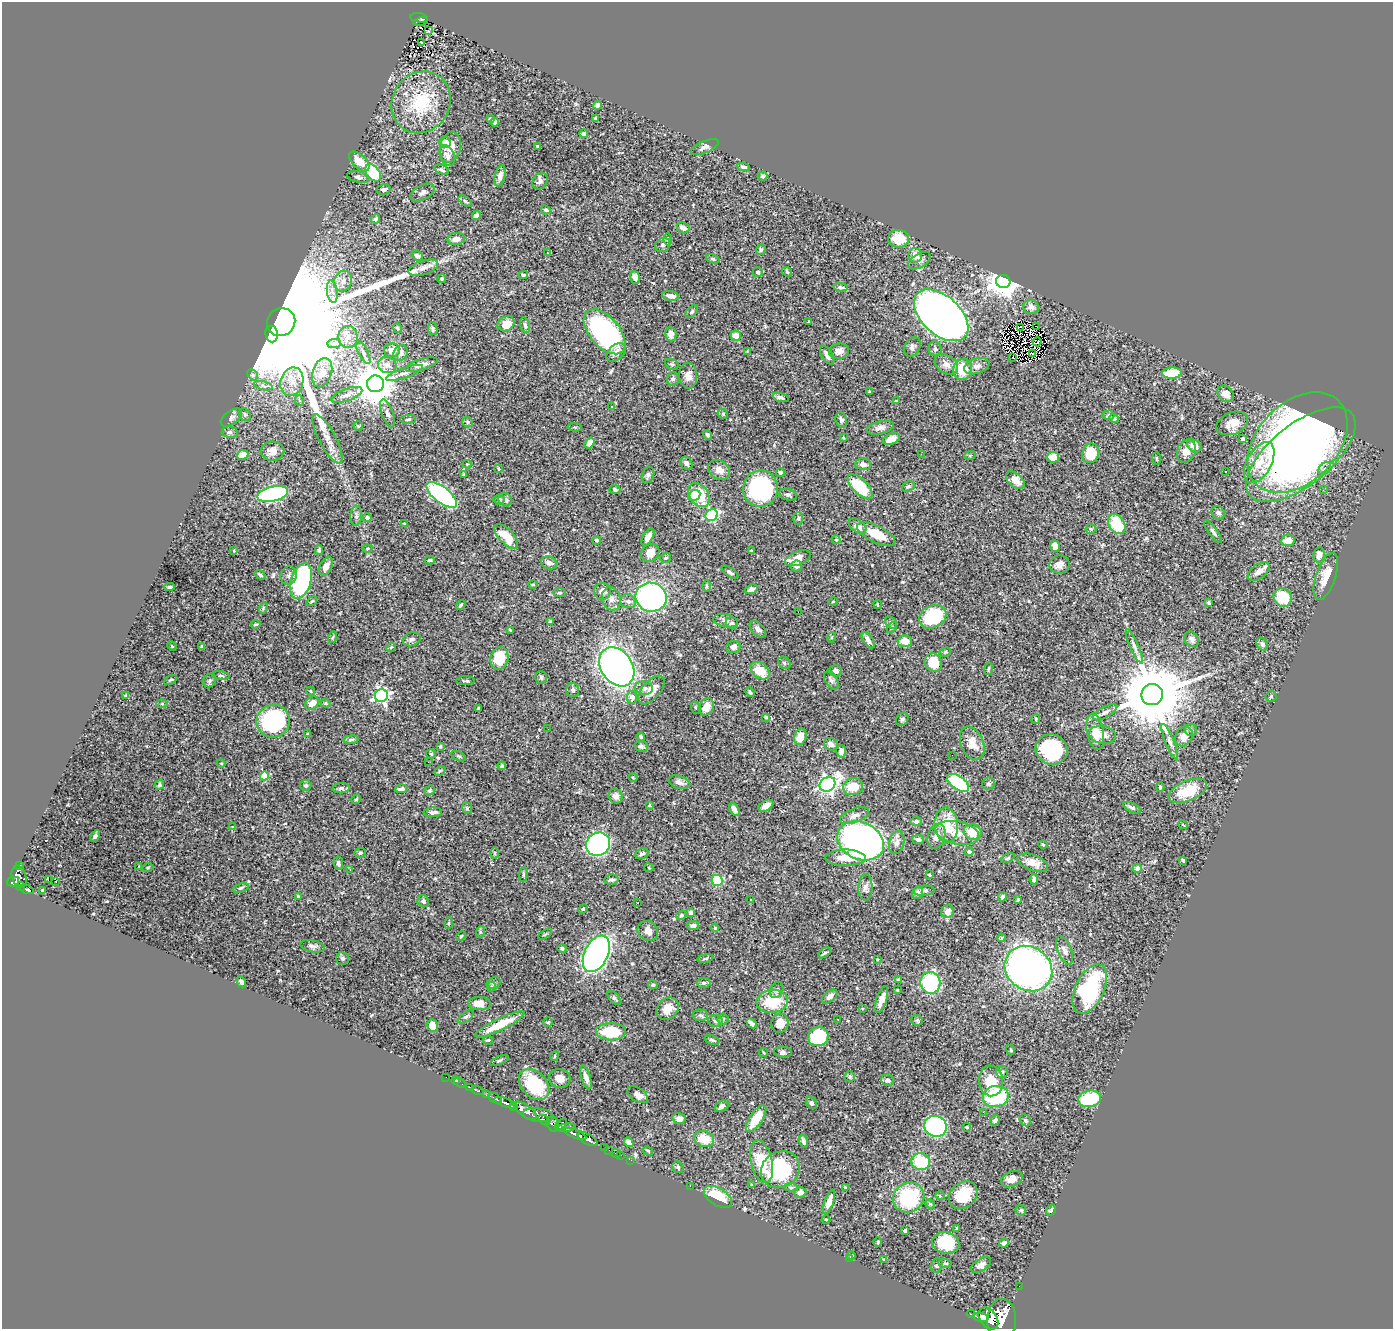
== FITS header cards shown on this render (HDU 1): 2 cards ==
NAXIS1  =                 1391
NAXIS2  =                 1327

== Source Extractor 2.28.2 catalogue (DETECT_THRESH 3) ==
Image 1391 x 1327 px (HDU 1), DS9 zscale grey, 1 PNG px = 1 image px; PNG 1395 x 1331 px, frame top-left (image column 1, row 1327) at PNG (2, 2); each listed source drawn as its Kron ellipse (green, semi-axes under 4 px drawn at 4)
Background 0.69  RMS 0.025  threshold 0.0752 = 3 sigma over >= 5 px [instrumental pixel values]
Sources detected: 512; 2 with non-positive FLUX_AUTO (blend fragments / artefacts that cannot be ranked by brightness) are neither listed nor drawn; of the other 510, the 500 brightest by FLUX_AUTO listed and drawn (10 fainter detections omitted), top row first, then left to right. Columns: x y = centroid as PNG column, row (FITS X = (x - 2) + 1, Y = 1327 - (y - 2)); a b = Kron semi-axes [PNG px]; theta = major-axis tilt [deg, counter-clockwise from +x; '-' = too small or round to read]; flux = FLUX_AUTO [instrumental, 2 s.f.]
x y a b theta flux
419 18 9 4 -9 120
420 21 7 2 14 44
428 31 3 2 - 2.4
421 42 3 2 - 1.1
421 102 32 28 56 95
598 105 4 4 - 7
595 118 4 2 - 1.8
490 119 4 3 - 3.3
495 122 4 3 - 3.5
584 134 4 4 - 7.5
445 142 6 5 - 15
537 146 3 3 - 2
450 147 15 10 78 21
705 147 15 6 23 7.2
447 156 11 7 -65 9.9
359 161 12 6 -43 20
743 167 6 4 -9 4.5
442 170 8 4 -22 4.4
373 173 10 6 -50 86
500 176 11 5 76 7.9
762 176 5 4 - 3.1
358 177 11 5 -14 5.6
540 181 9 7 58 6.5
384 189 7 5 10 5.1
422 193 13 7 28 6.7
465 201 8 4 -35 2.8
546 210 5 4 - 4.9
476 215 5 3 - 4.3
376 219 4 4 - 3.5
683 228 6 5 - 11
456 239 9 6 7 9.4
667 239 6 4 -89 2.1
899 239 10 8 -8 36
663 245 8 6 34 4.3
761 250 5 4 - 3.2
548 253 4 3 - 2.2
915 255 7 6 - 16
417 256 6 4 -36 5.5
713 259 7 4 -19 2.8
919 261 12 7 31 7.5
423 268 15 7 18 11
758 272 5 5 - 5.9
787 272 5 4 - 2.1
523 275 5 3 - 2.2
635 277 6 5 - 7.6
442 279 4 3 - 2.3
343 281 10 9 - 13
1003 281 7 6 - 2500
840 287 7 4 -6 3.2
332 292 11 5 -82 8.5
671 296 8 5 -9 11
1031 307 8 7 - 8.1
692 312 7 4 46 3.3
941 315 32 19 -42 1900
281 322 14 14 - 180000
809 322 3 3 - 1.4
506 324 9 7 31 22
525 325 8 4 -75 3.3
1020 327 4 2 - 2.1
1037 327 2 2 - 1.5
397 328 5 3 - 1.5
433 329 6 4 -80 3.1
605 332 27 15 -49 320
271 334 8 6 -83 5400
671 334 7 5 -84 11
736 336 5 5 - 16
348 337 11 9 -82 14
1037 342 4 2 - 2.8
334 344 7 4 1 4.8
912 347 10 7 57 5.4
935 349 7 6 - 4.7
392 350 8 7 - 12
747 351 4 3 - 1.3
839 351 10 7 13 12
616 352 11 7 37 11
363 353 12 4 -62 6
401 353 8 6 59 10
1032 354 3 2 - 1.4
827 355 11 5 -58 7.9
1013 357 3 2 - 1.2
672 364 7 5 -21 2.8
946 364 12 9 -33 11
387 365 9 8 - 9.7
421 365 17 5 16 11
977 366 13 7 17 9.3
963 370 10 9 - 44
322 373 15 9 72 25
405 373 19 5 19 8.9
1172 373 10 5 2 53
253 375 6 4 -46 3.1
688 376 13 9 -89 12
673 379 6 6 - 5.2
292 382 14 11 72 21
375 384 8 8 - 5200
263 386 9 4 -14 4.5
869 392 3 3 - 2.1
1225 394 9 7 -49 14
347 395 16 6 21 9.8
781 397 8 3 -17 4.4
300 401 5 3 - 2
896 401 3 2 - 1.3
612 407 3 2 - 1.8
387 413 15 5 -69 6.4
245 414 7 5 -66 3.3
723 414 6 4 -48 2
1108 415 6 4 4 2.9
231 418 12 6 36 6.1
1114 418 5 4 - 7.4
408 419 8 4 6 2.7
841 420 8 5 -72 5.2
467 422 6 5 - 2.4
1232 423 16 11 22 17
358 426 4 4 - 2.2
575 427 7 3 -5 1.8
880 428 14 6 14 8.6
230 432 8 5 -8 4
708 435 5 4 - 3
843 438 4 4 - 1.7
327 439 27 8 -62 21
891 439 9 5 19 19
1243 439 4 4 - 4.6
1298 442 59 39 46 1300
589 443 6 4 55 9.3
1194 446 8 6 -34 13
272 451 12 9 2 13
1186 451 12 9 68 13
1090 453 10 8 69 45
921 454 2 2 - 4.4
243 455 6 4 25 23
970 455 6 3 20 1.7
1301 455 65 30 39 840
1053 457 6 5 - 25
1156 458 6 3 -88 1.7
686 463 7 5 -50 6.1
1259 463 22 12 61 32
467 464 4 4 - 1.6
863 464 8 5 -4 7.3
498 468 3 3 - 2.6
1325 469 7 5 46 5.7
719 470 12 9 -33 15
1225 471 3 2 - 2
780 472 4 4 - 5.2
463 475 4 4 - 1.9
648 475 8 6 67 4.4
1015 480 11 6 -41 17
860 486 16 7 -44 69
908 486 7 5 25 3.1
615 489 5 4 - 3.2
761 489 18 17 - 200
1323 490 2 2 - 21
273 494 15 7 13 360
442 495 18 8 -37 200
699 495 13 9 -54 71
788 495 9 5 -16 4
694 496 6 5 - 18
499 500 5 5 - 3.3
505 500 7 6 - 5.7
1218 513 7 6 - 5.1
712 515 6 5 - 190
356 516 10 5 87 5.3
367 518 4 4 - 4.7
798 518 6 5 - 2.8
405 524 4 2 - 1.6
1117 524 11 7 -56 66
857 526 10 6 -34 13
1091 529 5 5 - 2
1213 532 14 4 -53 4.9
876 534 21 8 -25 38
506 536 15 7 -46 37
648 537 9 5 61 11
597 540 4 4 - 2.9
836 540 4 4 - 1.7
1288 540 7 5 11 17
1055 546 6 5 - 9.4
367 548 5 3 - 1.6
319 550 4 3 - 3
751 550 3 2 - 1.4
234 551 3 3 - 1.3
650 553 10 8 42 18
1319 555 7 5 81 11
665 558 5 5 - 2.9
798 558 13 6 21 28
430 560 5 3 - 3
549 563 8 6 -19 6.9
1060 564 10 9 - 11
326 566 10 6 62 12
796 566 6 5 - 7.8
1259 571 12 7 34 12
730 572 9 4 -35 3.7
260 575 6 3 -35 3.1
289 576 9 8 - 6.4
1326 576 24 10 71 23
301 581 18 10 73 330
533 584 4 3 - 1.4
707 586 6 4 -90 2.1
169 587 5 3 - 3.3
751 589 7 4 20 5.9
602 591 8 8 - 11
559 593 6 3 0 1.7
651 597 15 14 - 400
1283 598 9 8 - 59
611 599 12 9 -73 10
312 601 5 3 - 1.9
628 601 8 6 -21 5.8
833 601 4 3 - 1.4
1209 603 4 3 - 2.6
878 604 4 2 - 1.4
461 605 5 3 - 2.4
263 608 5 3 - 1.8
798 612 3 2 - 1.5
933 617 14 11 29 120
726 621 12 6 -12 6.9
550 622 4 4 - 12
891 622 6 5 - 2.8
732 623 6 5 - 4.5
256 624 5 3 - 2.3
892 628 6 4 49 2.2
758 629 10 6 -46 6.7
510 630 4 3 - 2.1
333 637 6 3 69 2
832 637 5 3 - 1.3
412 639 9 6 22 5.2
1192 639 8 6 -51 7.3
868 640 9 5 -55 7.8
905 641 7 6 - 23
1262 644 7 5 -56 5.5
172 646 5 4 - 1.7
1134 646 18 4 -66 6.8
202 647 4 3 - 3.4
391 647 5 3 - 1.6
733 647 7 6 - 8.5
945 652 6 4 21 2.4
499 658 11 9 78 42
933 662 9 8 - 42
784 663 7 5 -45 3.2
617 667 21 15 -56 850
989 669 6 3 80 2.1
760 671 10 7 -38 32
835 671 6 5 - 9.1
221 676 9 3 -5 2.3
541 677 6 6 - 4.1
170 680 7 4 26 2.4
831 680 10 6 -60 5.1
209 681 7 6 - 4.1
466 681 9 3 -1 2.6
644 688 9 6 -10 7.1
573 690 7 6 - 4.1
651 690 17 9 49 18
311 691 4 3 - 1.4
750 692 5 4 - 2
1152 695 11 10 - 19000
125 696 4 4 - 3.1
381 696 6 6 - 410
1271 696 5 5 - 2.2
632 697 6 5 - 13
162 703 6 4 -1 2.4
312 703 8 6 40 14
326 703 5 4 - 1.9
706 707 9 7 57 21
696 708 6 4 -70 2.7
479 709 4 3 - 3.2
1105 712 13 5 28 6.8
766 717 4 3 - 3.8
902 719 7 6 - 3.4
1036 719 5 4 - 1.8
273 721 17 16 - 190
548 729 2 2 - 3.3
1191 730 6 6 - 3.3
1095 732 18 8 -80 23
308 734 3 2 - 1.4
1103 735 13 9 -10 11
1184 736 10 8 61 13
641 737 4 4 - 3.3
800 737 8 6 73 20
351 740 7 3 6 2.9
1170 742 19 4 -68 8.1
972 743 17 11 -68 20
831 744 7 6 - 7.6
440 746 4 3 - 2.3
641 746 6 5 - 4.4
1052 749 16 15 - 150
841 751 6 5 - 5.9
431 754 5 5 - 2.3
952 755 2 2 - 2.4
458 756 8 4 -26 2.7
428 762 3 2 - 2.1
221 763 4 3 - 1.6
502 766 4 4 - 2.8
440 771 6 4 31 2
264 776 4 4 - 68
633 778 4 3 - 1.4
679 782 11 6 -17 7
958 783 13 6 -35 190
828 784 8 7 - 640
988 784 6 6 - 3.4
159 785 5 4 - 3.2
305 785 6 5 - 3.8
853 787 10 8 10 31
1160 787 5 4 - 2
341 788 8 5 7 4.3
401 789 6 3 6 6.2
429 791 5 4 - 2.9
1188 791 20 10 23 39
615 796 7 7 - 8.4
356 799 5 4 - 2.4
649 805 4 3 - 1.6
766 806 8 5 32 12
467 808 5 5 - 2.1
1132 808 9 4 -25 4.1
734 809 7 4 -60 6
433 812 9 5 3 6.8
855 816 15 7 20 12
916 821 5 5 - 4.7
946 825 17 11 -83 51
1183 825 5 3 - 1.4
232 827 4 3 - 1.3
973 832 9 7 -13 33
957 833 22 11 -11 27
95 836 6 4 59 5.1
937 836 13 8 71 13
918 839 6 4 -11 4.6
861 841 24 18 -25 950
897 842 12 7 77 9.8
598 844 12 11 - 430
1043 844 5 3 - 1.5
969 852 4 4 - 6
360 853 5 5 - 3
495 853 6 4 -90 2
642 854 7 5 27 4.8
845 858 20 8 0 29
1008 858 7 4 28 2.2
1183 860 4 3 - 2.6
338 863 7 4 -82 4.9
1033 863 16 8 -20 18
19 866 3 2 - 41
139 867 4 2 - 1.3
148 867 5 3 - 1.6
649 868 4 3 - 1.4
1137 868 4 4 - 5.4
350 870 3 2 - 3.2
523 874 7 3 82 2.4
929 875 4 3 - 1.7
19 877 11 7 -74 680
1034 879 5 4 - 5.2
48 880 3 2 - 650
611 880 7 5 6 4.4
717 880 5 5 - 79
13 881 6 5 - 530
55 881 3 2 - 2
21 886 4 3 - 160
865 887 13 7 89 8.5
240 888 8 4 18 3.1
27 889 7 3 -22 220
43 891 4 4 - 6
924 891 10 5 3 4.8
918 893 6 5 - 4.6
298 896 4 3 - 2.1
1002 897 5 4 - 3
751 900 3 3 - 1.2
1018 900 3 2 - 1.5
423 901 6 5 - 5.1
638 903 3 2 - 2
583 909 5 4 - 2
948 911 7 6 - 9.1
691 913 4 4 - 12
681 915 5 4 - 2.4
449 923 6 4 87 1.9
693 926 6 4 1 5.5
715 928 4 4 - 2.1
648 931 11 9 -38 12
480 932 6 4 73 2.3
545 934 8 3 34 1.9
461 936 5 4 - 1.9
1001 938 4 4 - 2.3
312 946 12 6 -12 5.9
562 948 4 4 - 3.3
1064 950 15 7 -67 8.4
824 953 7 3 36 2.2
596 954 19 11 64 560
343 958 6 6 - 3.7
705 958 8 3 9 2.4
877 959 3 3 - 1.5
1028 969 25 21 -35 980
898 979 4 3 - 1.9
241 982 6 4 -61 5
494 983 7 5 29 4.3
704 983 7 5 1 3.5
930 983 11 10 - 150
653 985 5 4 - 2.7
491 987 5 3 - 1.3
1090 989 26 14 65 180
777 990 8 6 61 4.8
897 990 3 2 - 1.6
830 996 9 5 38 7
614 998 8 4 -50 3.6
881 1000 14 5 71 13
772 1001 16 11 8 60
479 1004 11 6 0 19
862 1008 4 3 - 1.8
667 1009 12 10 47 19
700 1015 8 5 -2 4
466 1017 9 4 37 3.9
723 1019 5 5 - 2.8
837 1019 2 2 - 1.5
917 1020 6 5 - 2.5
715 1021 7 5 -4 4.9
548 1022 5 4 - 1.7
752 1023 5 4 - 5.4
780 1023 9 8 - 19
500 1024 27 6 26 38
432 1025 6 5 - 27
611 1032 15 8 -1 69
818 1037 10 9 - 120
488 1040 5 3 - 1.6
712 1040 7 4 -21 3.3
1011 1050 5 3 - 1.7
783 1052 9 5 -7 3.9
764 1053 4 3 - 1.8
554 1056 5 3 - 1.8
499 1060 10 3 22 2.3
1002 1072 6 6 - 3.6
446 1077 2 2 - 4.1
586 1077 12 4 -72 8.6
850 1077 5 5 - 2.8
560 1078 11 9 -13 12
456 1080 4 3 - 2.8
888 1080 7 5 -27 6.1
991 1081 15 12 -83 34
460 1083 6 2 -34 14
534 1085 18 12 -47 89
469 1087 2 2 - 10
478 1091 6 3 -15 73
487 1095 3 3 - 160
638 1095 11 7 -32 10
996 1096 13 10 12 120
495 1098 7 3 -33 400
1090 1099 11 8 12 99
505 1103 11 4 -21 1800
811 1103 6 5 - 5.2
513 1106 4 3 - 520
722 1106 7 5 32 4.6
525 1111 13 6 -34 3500
983 1112 2 2 - 25
538 1115 15 6 -6 1400
679 1119 6 5 - 7.9
756 1119 15 6 56 34
544 1120 6 3 -37 650
995 1120 5 4 - 4.4
1025 1120 6 5 - 3.5
553 1124 8 6 -65 660
561 1125 7 4 49 510
935 1126 11 10 - 310
967 1127 4 3 - 2.6
566 1128 10 4 6 710
575 1134 11 3 -22 1700
587 1139 11 5 -29 2200
704 1139 10 8 -18 30
803 1141 7 4 -75 5.9
629 1142 5 4 - 11
605 1148 3 3 - 54
609 1150 2 2 - 17
648 1151 5 3 - 2.2
615 1153 5 2 - 17
621 1155 3 2 - 27
631 1160 2 2 - 11
762 1162 22 10 -77 60
921 1162 9 8 - 67
678 1167 6 5 - 3.6
780 1170 20 18 32 110
1012 1179 11 7 25 14
752 1185 4 3 - 1.8
690 1186 2 2 - 81
791 1187 7 3 -7 2.4
845 1187 4 3 - 1.4
800 1192 6 5 - 7.8
963 1195 16 12 41 43
940 1196 5 3 - 1.3
718 1197 16 8 -31 49
909 1198 16 14 31 130
829 1202 12 4 70 16
930 1204 5 4 - 2
1021 1210 6 5 - 2.5
1051 1210 6 4 58 2.7
826 1219 4 3 - 1.6
957 1228 3 2 - 1.7
905 1231 4 3 - 4
878 1242 4 4 - 2.3
946 1243 14 10 -14 70
1004 1243 5 4 - 7.3
851 1256 4 3 - 2.6
850 1259 3 2 - 3.4
884 1260 4 3 - 3.2
945 1263 7 4 -6 2.8
937 1265 7 5 73 3.9
981 1265 11 6 33 8.9
1019 1286 2 2 - 11
971 1314 4 3 - 120
981 1317 8 4 -10 1800
988 1318 12 8 -53 4500
1002 1319 20 14 88 8000
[10 fainter detections neither listed nor drawn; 2 non-positive-flux detections neither listed nor drawn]